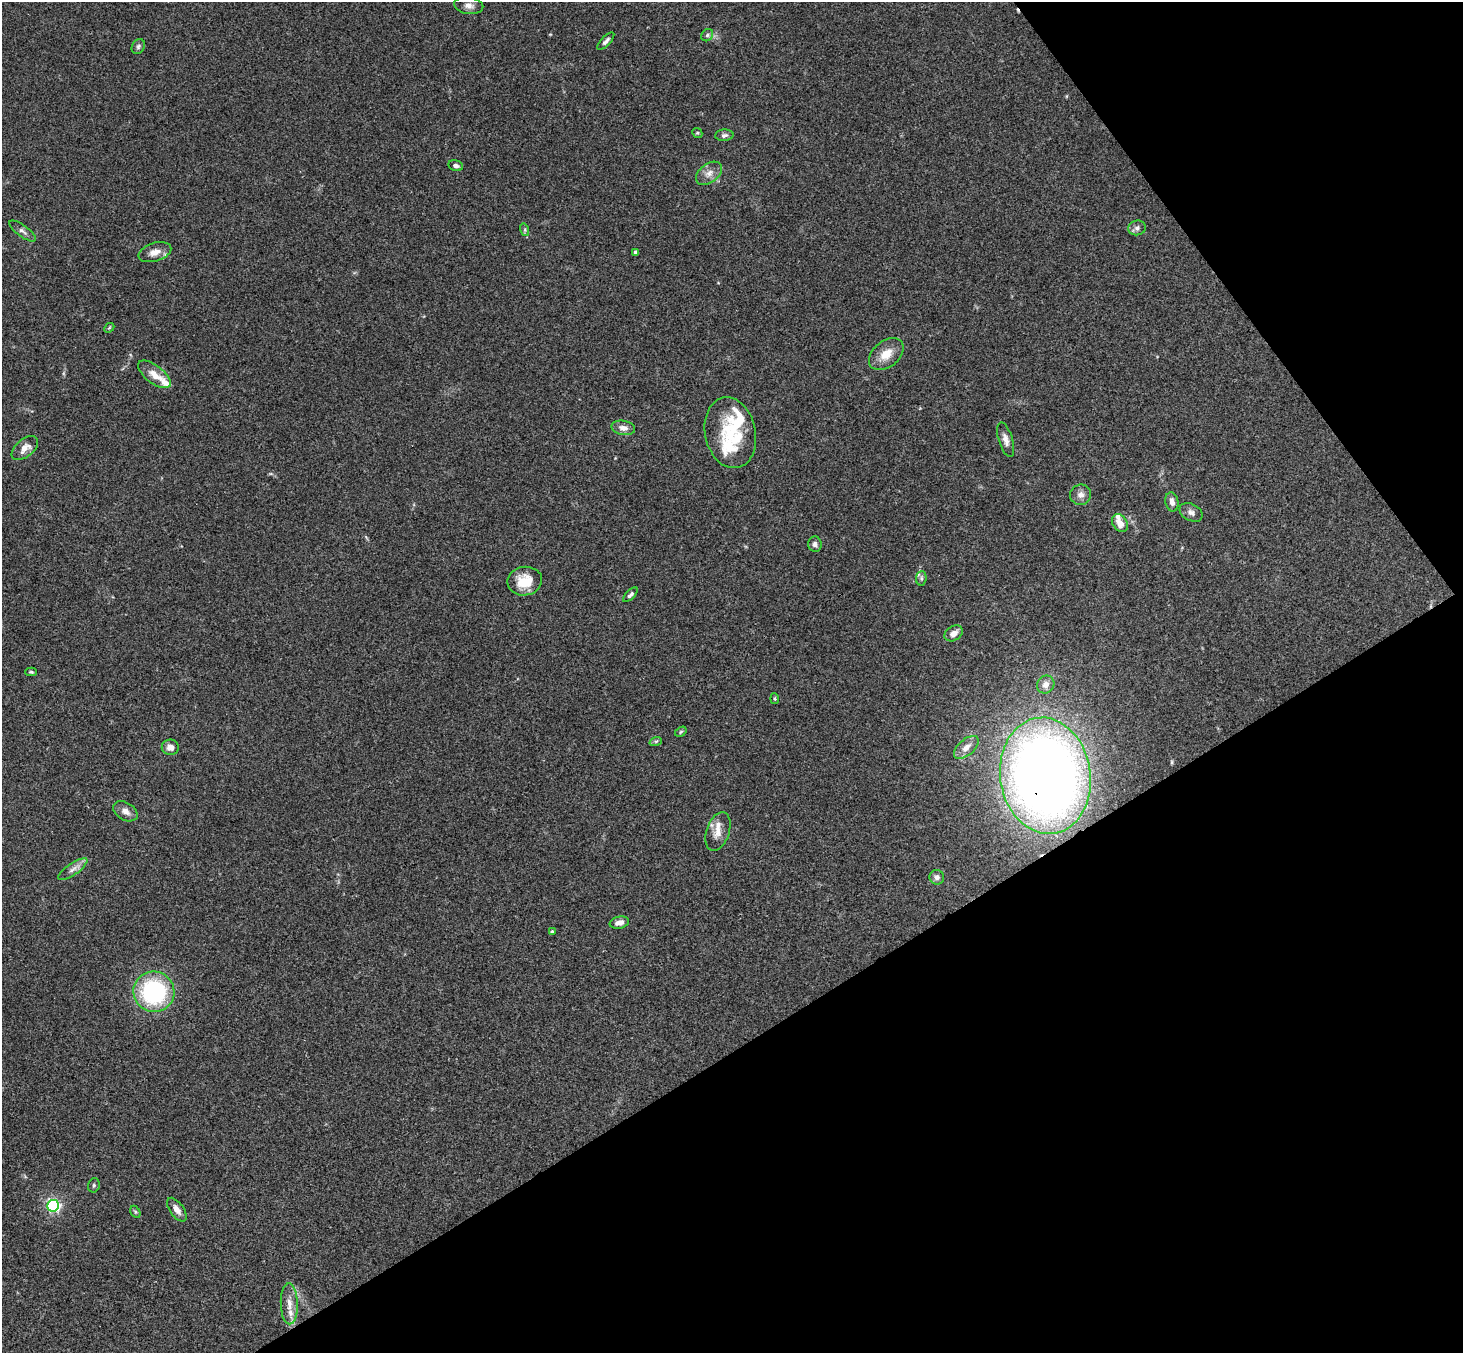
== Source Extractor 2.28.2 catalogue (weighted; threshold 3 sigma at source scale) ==
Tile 12 of 4 x 4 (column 4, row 3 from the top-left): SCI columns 4437-5897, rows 1682-3032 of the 5947 x 5928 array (HDU 1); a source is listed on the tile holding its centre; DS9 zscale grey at full resolution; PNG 1465 x 1355 px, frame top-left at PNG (2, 2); each listed source drawn as its Kron ellipse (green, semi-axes under 4 px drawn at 4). Shown black and unused: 30% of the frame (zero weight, under 3 of 4 exposures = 6% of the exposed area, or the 3 px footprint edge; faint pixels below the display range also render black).
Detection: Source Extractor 2.28.2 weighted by HDU 2 'WHT'; one run over the whole footprint, this tile lists its part. Background 0.201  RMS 0.0082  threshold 0.0371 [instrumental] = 3 sigma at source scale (4.5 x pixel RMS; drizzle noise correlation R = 1.50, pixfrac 1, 0.05/0.05 arcsec/px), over >= 5 px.
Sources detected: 58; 1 cosmic-ray / hot-pixel residue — neither listed nor drawn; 8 inside a brighter listed object's ellipse — not listed separately; the other 49 listed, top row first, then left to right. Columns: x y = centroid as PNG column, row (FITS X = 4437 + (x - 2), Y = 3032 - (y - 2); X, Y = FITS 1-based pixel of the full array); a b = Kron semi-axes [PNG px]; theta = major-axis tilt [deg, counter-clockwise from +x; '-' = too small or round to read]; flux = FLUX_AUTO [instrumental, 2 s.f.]
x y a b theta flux
469 5 14 8 -10 5.2
707 35 6 5 - 1.9
606 41 11 4 46 2.7
138 47 8 6 60 1.9
697 133 5 4 - 1.1
724 135 9 6 3 2.6
456 166 7 5 -13 2.6
709 173 15 9 38 6.7
1137 228 8 7 - 2.8
525 230 6 4 -73 1.3
22 231 16 5 -36 3.4
155 252 17 9 17 8
636 253 4 4 - 3.1
109 328 5 4 - 1.1
886 354 20 13 39 13
154 374 19 9 -38 10
623 428 12 7 -11 5.6
730 433 36 25 -78 38
1006 440 18 7 -73 5.2
25 448 15 8 39 7.4
1080 495 11 10 - 4.7
1172 502 10 6 -79 4.4
1191 512 12 8 -27 4
1120 523 9 7 -55 7.8
815 544 8 7 - 2.5
921 578 7 5 84 1.8
525 581 17 14 10 18
630 595 9 4 45 2.2
954 633 10 7 33 6
31 672 6 4 -1 1.3
1046 684 9 8 - 5.1
775 699 5 4 - 1.1
681 732 6 4 33 1.2
656 741 6 4 18 1.1
170 747 8 7 - 5.4
966 747 15 8 42 6.6
1045 776 58 45 -81 850
125 811 13 8 -31 5.5
718 832 20 11 72 9.1
73 869 17 6 35 4.9
937 877 7 7 - 3.2
619 923 10 6 12 5
552 932 4 3 - 1.8
154 992 20 20 - 96
94 1185 7 5 75 1.5
53 1206 6 6 - 170
177 1210 14 7 -54 5.6
135 1212 6 4 -60 1.2
289 1304 20 8 -89 8.7
Overlapping masked pixels (flux is a lower limit): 1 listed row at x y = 1045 776